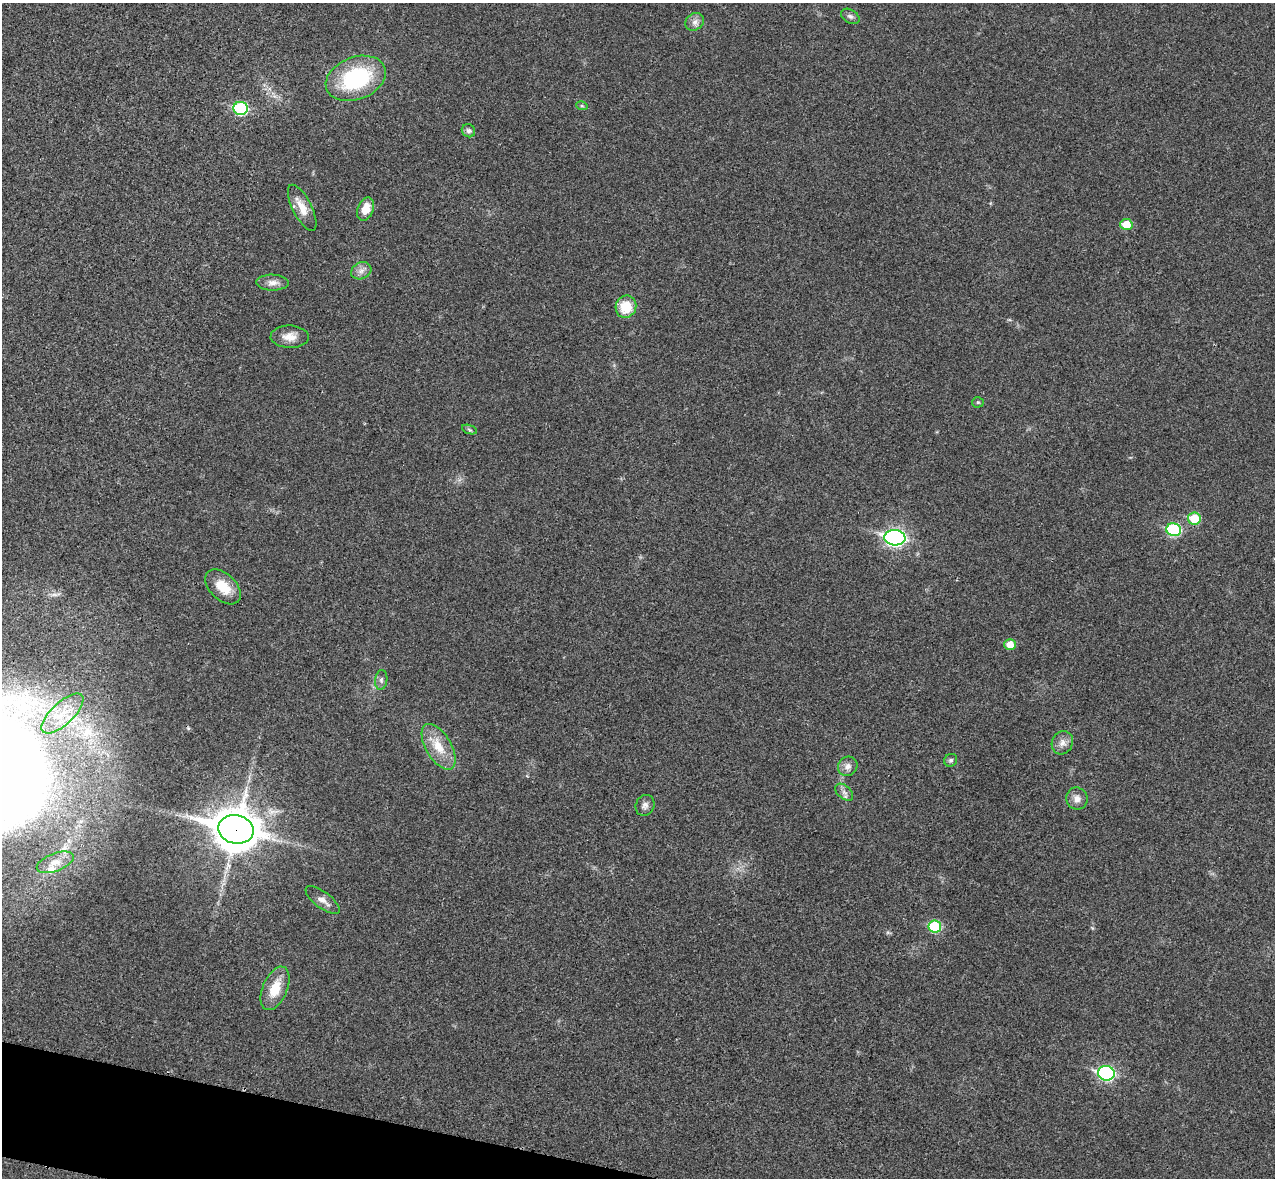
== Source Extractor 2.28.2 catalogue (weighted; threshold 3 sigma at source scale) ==
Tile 7 of 4 x 4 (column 3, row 2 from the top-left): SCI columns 2566-3838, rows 2534-3709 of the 5134 x 5189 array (HDU 1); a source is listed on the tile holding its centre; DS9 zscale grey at full resolution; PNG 1277 x 1180 px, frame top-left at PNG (2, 3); each listed source drawn as its Kron ellipse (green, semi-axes under 4 px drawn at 4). Shown black and unused: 3% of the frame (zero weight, under 3 of 4 exposures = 6% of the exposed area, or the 3 px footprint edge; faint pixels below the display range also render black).
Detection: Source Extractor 2.28.2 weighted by HDU 2 'WHT'; one run over the whole footprint, this tile lists its part. Background 0.0207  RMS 0.0044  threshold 0.0197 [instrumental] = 3 sigma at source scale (4.5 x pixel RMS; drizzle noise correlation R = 1.50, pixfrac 1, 0.05/0.05 arcsec/px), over >= 5 px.
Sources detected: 36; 1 inside a brighter listed object's ellipse — not listed separately; the other 35 listed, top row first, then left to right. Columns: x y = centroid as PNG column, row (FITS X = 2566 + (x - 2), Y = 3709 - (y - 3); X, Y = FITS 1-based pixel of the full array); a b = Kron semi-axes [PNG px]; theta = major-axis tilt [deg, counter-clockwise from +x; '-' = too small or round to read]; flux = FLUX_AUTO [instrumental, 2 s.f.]
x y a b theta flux
850 16 10 6 -31 1.4
695 22 10 8 36 2.2
356 78 31 21 21 42
582 106 6 3 -18 0.54
241 108 7 6 - 40
468 131 7 6 - 1.2
302 208 25 9 -63 6.3
366 209 12 8 69 6.1
1126 224 6 5 - 7.7
361 271 10 8 26 2.4
272 283 16 8 -1 2.9
626 307 11 10 - 11
290 337 19 11 -1 5
978 402 5 5 - 0.62
469 430 8 3 -19 0.68
1194 518 6 6 - 13
1174 530 7 6 - 38
895 538 10 7 -4 140
223 587 21 13 -44 8.9
1010 645 6 5 - 6
381 680 10 6 81 1.3
62 713 27 11 43 11
1062 743 12 10 62 2.9
439 747 25 12 -59 9.3
951 760 7 6 - 0.96
848 766 10 9 - 2.4
844 792 10 6 -42 1.7
1077 799 11 10 - 3
645 805 11 9 63 2
236 829 18 14 -12 1300
55 862 19 9 20 4.8
323 900 20 8 -36 3.3
935 926 6 6 - 26
275 988 23 12 67 10
1106 1073 8 7 - 73
Overlapping masked pixels (flux is a lower limit): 1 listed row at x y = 236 829